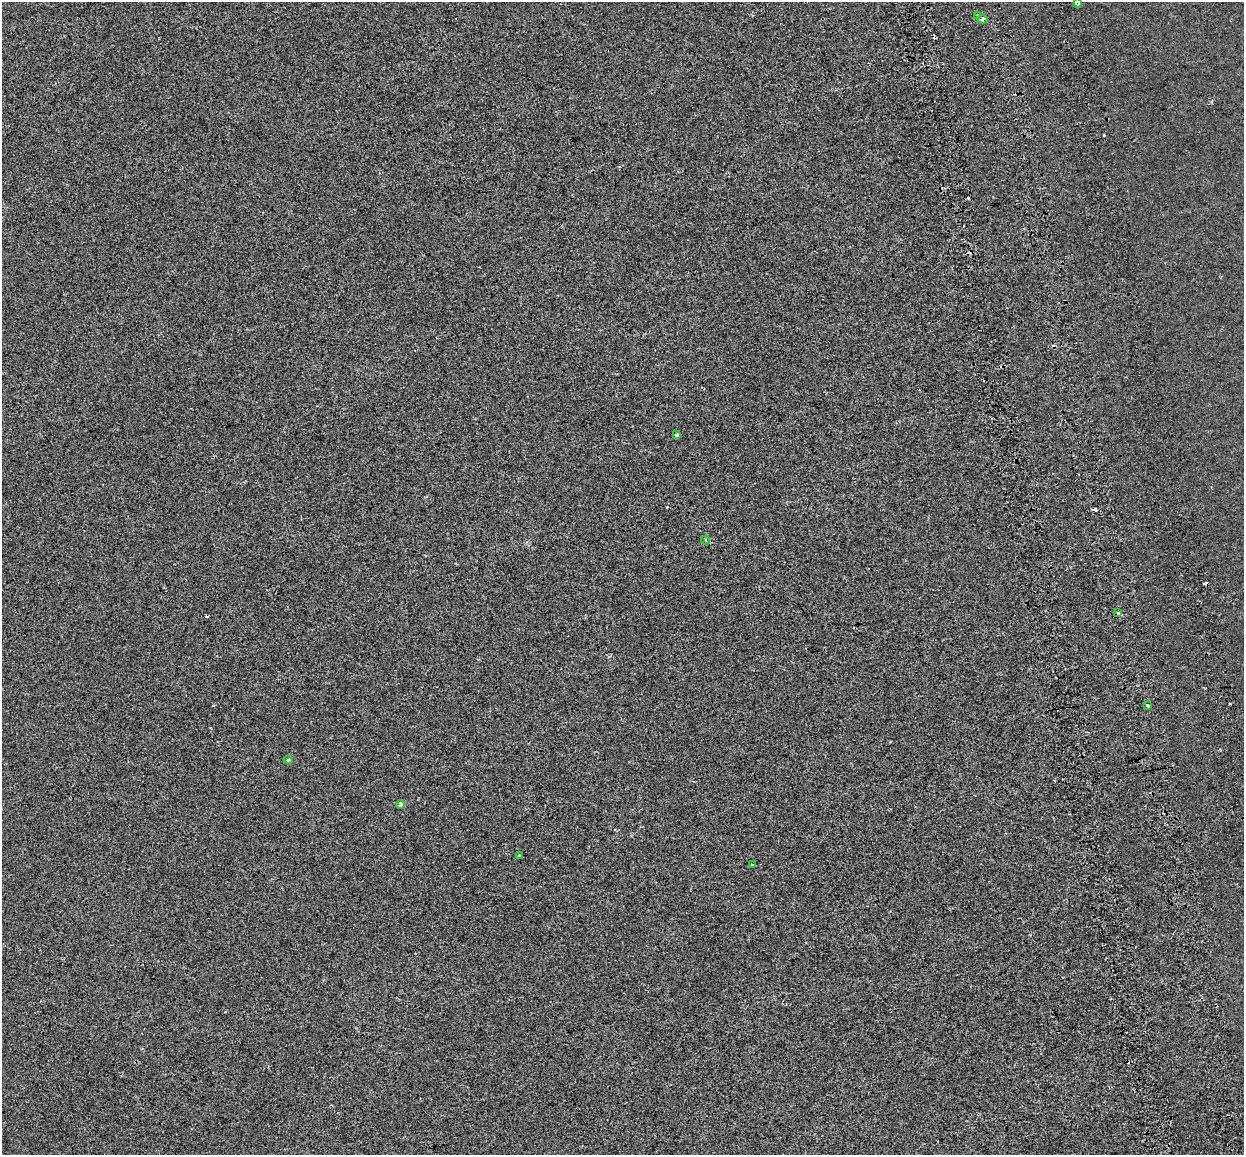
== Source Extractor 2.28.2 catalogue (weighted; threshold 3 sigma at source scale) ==
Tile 6 of 4 x 4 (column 2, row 2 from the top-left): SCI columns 1328-2569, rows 2480-3632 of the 5138 x 4912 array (HDU 1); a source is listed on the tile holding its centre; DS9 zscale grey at full resolution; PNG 1246 x 1157 px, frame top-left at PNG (2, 2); each listed source drawn as its Kron ellipse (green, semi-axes under 4 px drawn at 4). Shown black and unused: <1% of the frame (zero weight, under 2 of 3 exposures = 7% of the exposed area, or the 3 px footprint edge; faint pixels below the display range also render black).
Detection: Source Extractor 2.28.2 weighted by HDU 2 'WHT'; one run over the whole footprint, this tile lists its part. Background -5.73e-04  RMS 0.0045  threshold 0.0204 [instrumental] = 3 sigma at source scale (4.5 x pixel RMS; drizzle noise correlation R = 1.50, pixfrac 1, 0.0396/0.0396 arcsec/px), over >= 5 px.
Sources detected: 20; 9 cosmic-ray / hot-pixel residue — neither listed nor drawn; the other 11 listed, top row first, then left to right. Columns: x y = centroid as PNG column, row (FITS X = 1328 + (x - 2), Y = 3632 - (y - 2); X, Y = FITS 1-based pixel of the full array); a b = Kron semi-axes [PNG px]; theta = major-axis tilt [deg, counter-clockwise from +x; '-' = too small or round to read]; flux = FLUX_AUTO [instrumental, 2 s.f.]
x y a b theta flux
1077 2 4 4 - 7.1
978 15 3 2 - 0.91
982 19 5 4 - 9
677 435 4 3 - 5.1
705 540 4 3 - 0.5
1118 613 4 4 - 0.66
1147 705 3 3 - 3.5
288 760 4 4 - 0.49
400 805 4 4 - 2
519 855 3 2 - 0.37
752 865 3 3 - 1.2
Overlapping masked pixels (flux is a lower limit): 2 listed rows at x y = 1077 2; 982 19
Isophote crosses this tile's border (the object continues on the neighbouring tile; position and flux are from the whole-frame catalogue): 1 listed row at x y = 1077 2